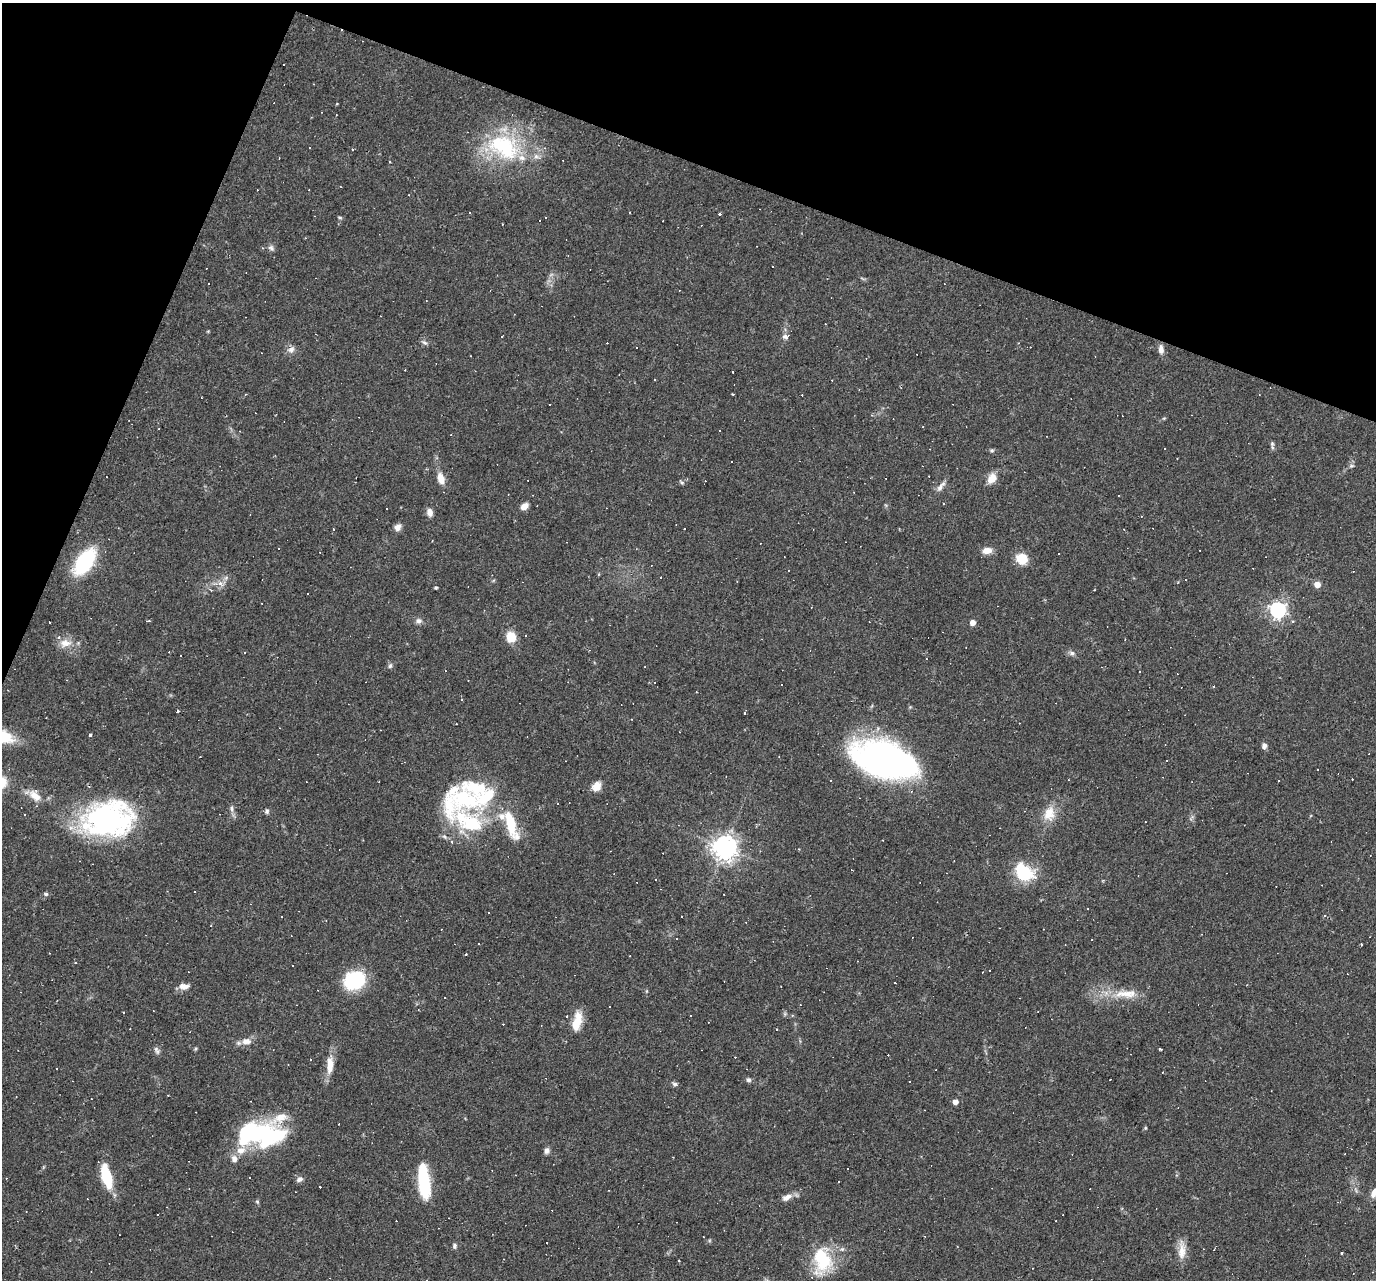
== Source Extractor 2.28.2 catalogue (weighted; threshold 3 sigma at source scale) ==
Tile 2 of 4 x 4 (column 2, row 1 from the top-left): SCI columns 1375-2748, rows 4099-5376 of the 5495 x 5510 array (HDU 1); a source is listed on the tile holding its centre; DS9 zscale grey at full resolution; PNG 1378 x 1282 px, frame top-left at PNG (2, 3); no overlay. Shown black and unused: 19% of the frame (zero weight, under 2 of 3 exposures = <1% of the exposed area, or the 3 px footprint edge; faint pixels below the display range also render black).
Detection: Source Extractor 2.28.2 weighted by HDU 2 'WHT'; one run over the whole footprint, this tile lists its part. Background 0.0361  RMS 0.0046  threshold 0.0208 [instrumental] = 3 sigma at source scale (4.5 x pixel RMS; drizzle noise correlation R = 1.50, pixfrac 1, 0.05/0.05 arcsec/px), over >= 5 px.
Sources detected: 219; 5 inside a brighter object's white glare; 99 cosmic-ray / hot-pixel residue — not listed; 14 inside a brighter listed object's ellipse — not listed separately; the other 101 listed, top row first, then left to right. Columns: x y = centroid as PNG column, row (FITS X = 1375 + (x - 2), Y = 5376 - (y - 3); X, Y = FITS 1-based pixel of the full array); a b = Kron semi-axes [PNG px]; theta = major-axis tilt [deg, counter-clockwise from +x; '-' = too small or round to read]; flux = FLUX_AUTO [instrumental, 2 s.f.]
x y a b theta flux
336 115 2 2 - 0.34
310 147 3 2 - 0.55
504 147 49 33 -25 47
390 161 3 3 - 0.85
719 214 3 3 - 0.83
340 218 6 3 -19 0.55
271 248 9 6 -32 1.4
772 266 2 2 - 0.34
381 316 3 2 - 0.35
787 336 11 6 23 1.7
501 337 3 2 - 0.54
425 343 9 4 -43 1
291 349 9 8 - 2.1
1161 349 11 6 -85 2.5
240 431 3 2 - 0.31
1272 444 6 5 - 0.84
1165 448 3 3 - 0.63
992 450 6 4 -6 0.73
1351 466 6 4 18 0.75
441 478 16 8 -72 4.8
992 478 12 9 61 4.9
682 482 6 4 -65 0.83
940 488 13 7 60 2.3
524 506 8 5 36 3.6
429 512 10 6 -83 2.7
397 527 9 7 46 2.3
1124 529 3 2 - 0.55
987 550 11 7 5 4
1058 554 2 2 - 0.37
1022 559 11 10 - 9.5
85 562 23 12 55 40
1185 580 3 2 - 0.48
220 583 3 3 - 3.4
1317 584 6 6 - 3.5
436 588 3 3 - 0.56
1278 610 6 6 - 160
149 621 4 3 - 0.54
419 621 8 7 - 1.6
1292 621 4 4 - 0.54
50 622 3 3 - 9.3
973 622 4 4 - 3.4
526 636 3 3 - 3.7
511 637 10 9 - 8.1
65 643 16 10 1 4.8
1072 653 7 6 - 1.3
390 666 7 5 72 0.98
445 671 3 2 - 0.28
1139 672 3 3 - 0.98
177 711 3 3 - 1.2
90 735 3 3 - 1.4
1264 746 7 6 - 1.6
878 760 54 29 -27 160
1278 781 3 3 - 1.4
597 786 11 9 55 4.3
35 796 19 10 -41 5.1
465 799 39 23 -13 35
232 808 9 4 -89 1.2
267 811 7 4 -82 0.94
1049 814 19 14 71 7.9
106 818 59 38 3 91
510 822 32 11 -77 16
725 848 7 7 - 460
1024 872 15 10 -35 35
46 894 6 5 - 0.8
489 912 2 2 - 0.4
1325 916 3 3 - 3
1361 944 3 2 - 0.48
990 971 3 2 - 0.51
1348 974 3 2 - 0.39
355 980 21 16 16 29
186 986 12 7 21 2.5
1126 994 36 10 2 10
445 998 2 2 - 0.36
578 1019 22 11 89 7.2
246 1041 13 8 6 3.6
195 1049 5 3 - 0.56
1160 1049 3 3 - 0.75
157 1050 10 6 -65 1.3
310 1059 3 2 - 0.44
330 1065 24 9 87 6.2
57 1068 3 2 - 0.48
748 1080 6 6 - 1.1
909 1081 2 2 - 0.36
675 1084 7 5 -1 1
955 1102 4 4 - 3.1
1145 1128 5 3 - 0.47
262 1134 54 23 2 45
547 1150 7 6 - 1.7
234 1159 8 8 - 2.6
106 1176 26 9 -75 18
249 1178 3 2 - 0.63
300 1179 8 6 27 1.9
424 1182 35 10 -83 30
1374 1193 12 6 60 3
787 1197 14 8 26 3.1
257 1201 5 4 - 0.61
157 1214 3 2 - 0.49
454 1246 7 5 -80 1.1
1182 1251 25 10 87 5.4
1341 1253 3 3 - 0.97
822 1260 35 23 -88 23
Isophote crosses this tile's border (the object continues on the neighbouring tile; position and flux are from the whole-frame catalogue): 1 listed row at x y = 1374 1193